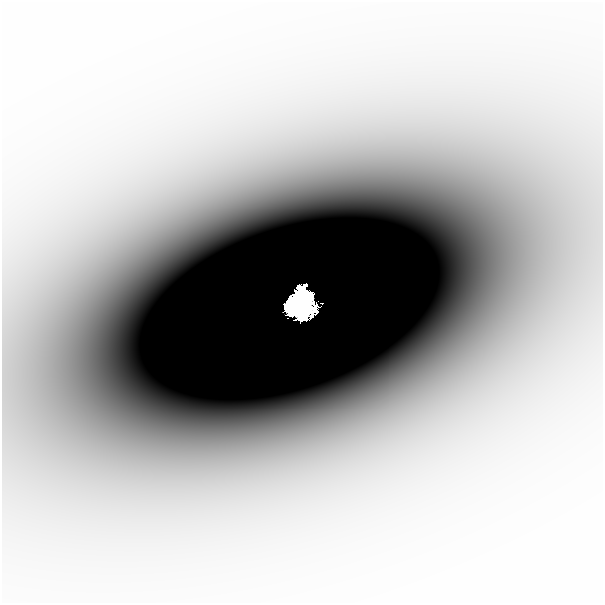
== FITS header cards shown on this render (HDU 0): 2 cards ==
NAXIS1  =                  601
NAXIS2  =                  601

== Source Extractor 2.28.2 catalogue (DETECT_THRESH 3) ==
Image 601 x 601 px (HDU 0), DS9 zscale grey, 1 PNG px = 1 image px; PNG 605 x 605 px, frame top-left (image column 1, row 601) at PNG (2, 2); no overlay
Background -2.11e-04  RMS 6.9e-05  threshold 2.07e-04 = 3 sigma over >= 5 px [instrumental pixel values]
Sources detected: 3; all 3 listed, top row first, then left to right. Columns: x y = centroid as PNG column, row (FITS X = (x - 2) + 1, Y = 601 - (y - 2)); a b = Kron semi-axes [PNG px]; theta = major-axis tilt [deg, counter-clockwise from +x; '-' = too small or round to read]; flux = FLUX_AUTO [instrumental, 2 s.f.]
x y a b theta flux
268 223 39 22 6 0.44
301 302 26 19 -80 11
288 308 10 7 -65 2